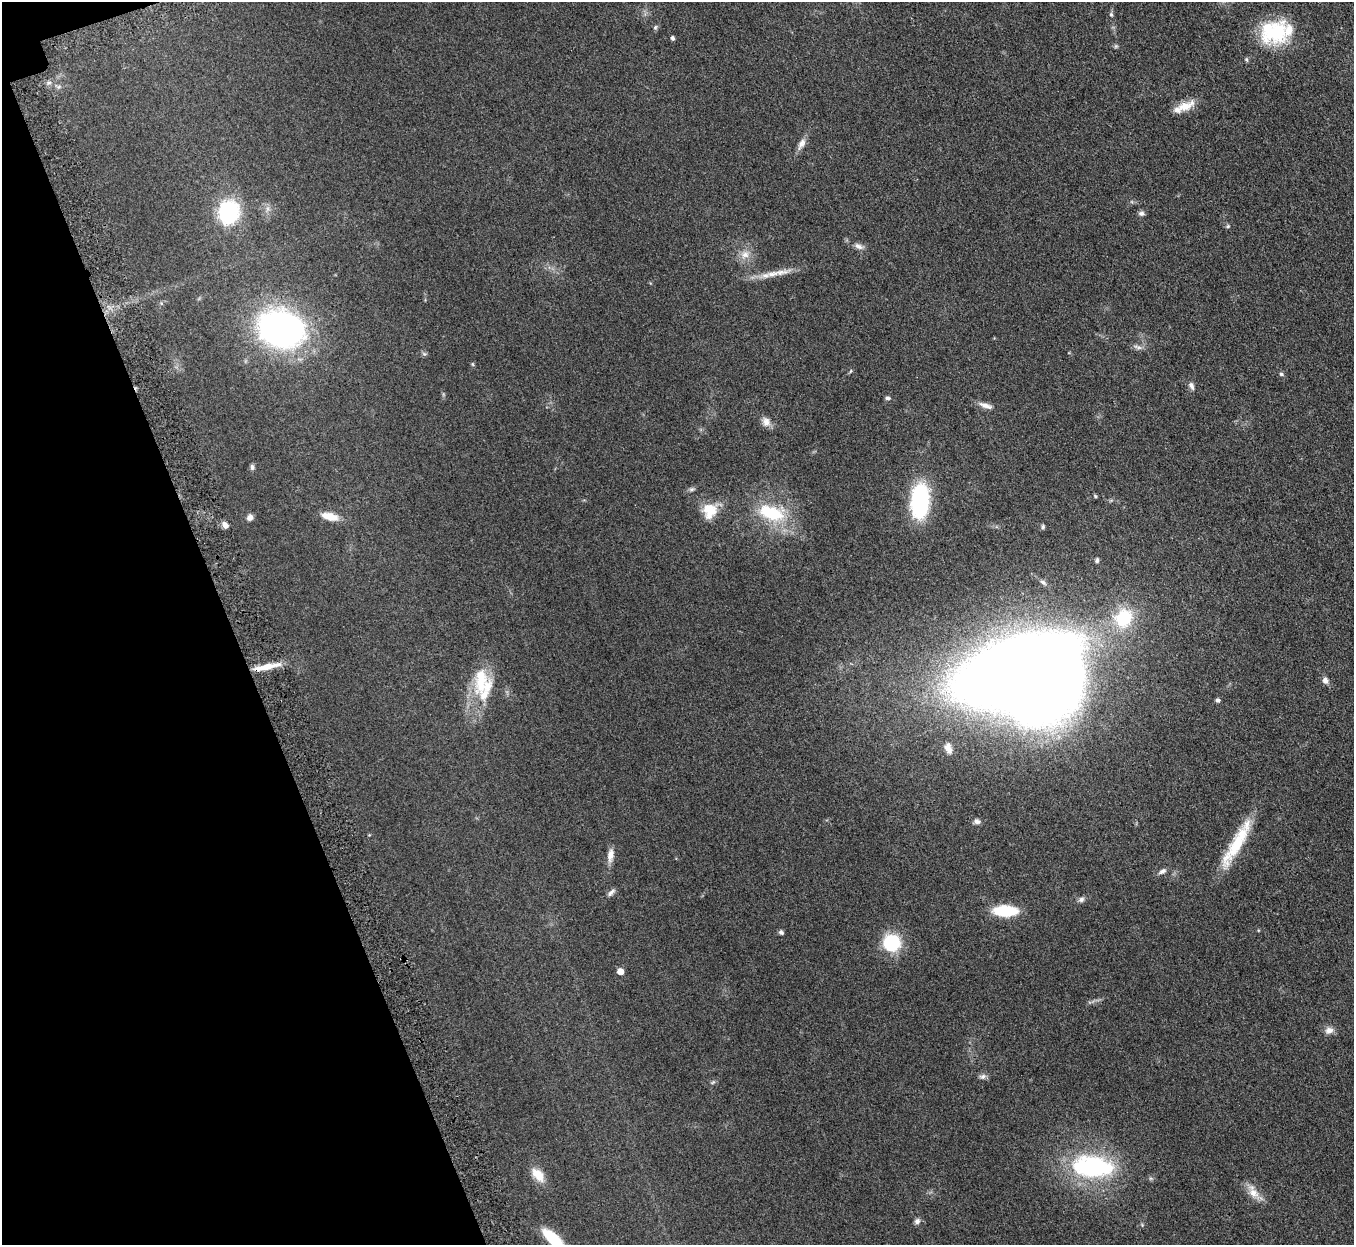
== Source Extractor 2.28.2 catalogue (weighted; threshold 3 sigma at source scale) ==
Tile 5 of 4 x 4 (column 1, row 2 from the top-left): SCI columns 58-1409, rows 2809-4051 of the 5523 x 5490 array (HDU 1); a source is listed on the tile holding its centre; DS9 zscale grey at full resolution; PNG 1356 x 1247 px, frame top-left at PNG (2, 2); no overlay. Shown black and unused: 17% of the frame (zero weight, under 3 of 5 exposures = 4% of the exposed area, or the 3 px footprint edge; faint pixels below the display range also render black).
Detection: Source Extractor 2.28.2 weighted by HDU 2 'WHT'; one run over the whole footprint, this tile lists its part. Background 0.0774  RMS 0.0073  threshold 0.0329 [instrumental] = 3 sigma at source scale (4.5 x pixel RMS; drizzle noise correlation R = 1.50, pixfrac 1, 0.05/0.05 arcsec/px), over >= 5 px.
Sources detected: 62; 2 inside a brighter object's white glare — not listed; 3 inside a brighter listed object's ellipse — not listed separately; the other 57 listed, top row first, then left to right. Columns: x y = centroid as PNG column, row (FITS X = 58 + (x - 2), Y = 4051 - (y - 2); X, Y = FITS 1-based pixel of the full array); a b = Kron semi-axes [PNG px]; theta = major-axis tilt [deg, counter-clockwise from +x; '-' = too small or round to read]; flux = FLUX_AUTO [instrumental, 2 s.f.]
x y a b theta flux
1111 15 6 4 -69 1
655 27 6 5 - 1.1
1277 32 39 26 38 42
673 38 5 4 - 1.5
1116 46 6 4 45 0.94
1184 106 26 10 21 9.8
801 144 17 8 60 4.1
229 212 24 21 81 53
1141 213 8 6 4 1.9
1228 226 5 5 - 0.98
858 246 12 7 -29 3
745 254 12 10 37 5.9
772 274 23 7 12 8.2
281 329 39 30 -18 230
1138 347 14 5 -15 2.3
424 354 7 4 -2 1.1
472 364 6 4 -88 0.83
1281 374 6 4 -18 1.2
1191 386 10 6 -63 2.5
888 398 6 5 - 1.4
986 406 19 6 -19 4.1
766 422 13 10 -71 4.3
252 467 7 5 -84 1.6
691 489 7 5 19 1.4
920 501 29 15 86 82
709 510 20 18 71 15
771 513 37 19 -16 36
330 516 21 9 -13 8.6
250 517 8 6 54 3
225 525 9 6 -54 3
1043 527 6 5 - 1.3
1097 560 5 5 - 1.7
1123 618 25 22 56 33
264 667 30 7 12 12
1039 668 71 55 -74 1300
1325 680 7 6 - 3.4
481 681 43 19 85 28
1218 700 5 5 - 1.7
948 748 12 7 -73 4.6
977 821 8 6 -7 2.3
1237 844 66 13 59 32
610 855 18 8 82 5.3
1162 871 11 6 30 2.5
611 892 14 5 42 2.3
1081 899 8 7 - 1.9
1005 911 18 8 -1 38
781 932 6 5 - 1.6
891 943 10 10 - 62
620 971 5 5 - 8.1
1329 1030 12 8 18 3.9
982 1076 10 7 17 2.2
713 1082 7 4 44 1
1092 1166 44 23 -5 90
538 1175 20 11 -49 9.8
1254 1193 17 11 -47 7.7
917 1221 8 7 - 2.1
554 1240 29 10 -47 26
Overlapping masked pixels (flux is a lower limit): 1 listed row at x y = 264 667
Isophote crosses this tile's border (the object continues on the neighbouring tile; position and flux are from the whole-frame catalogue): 1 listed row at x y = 554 1240